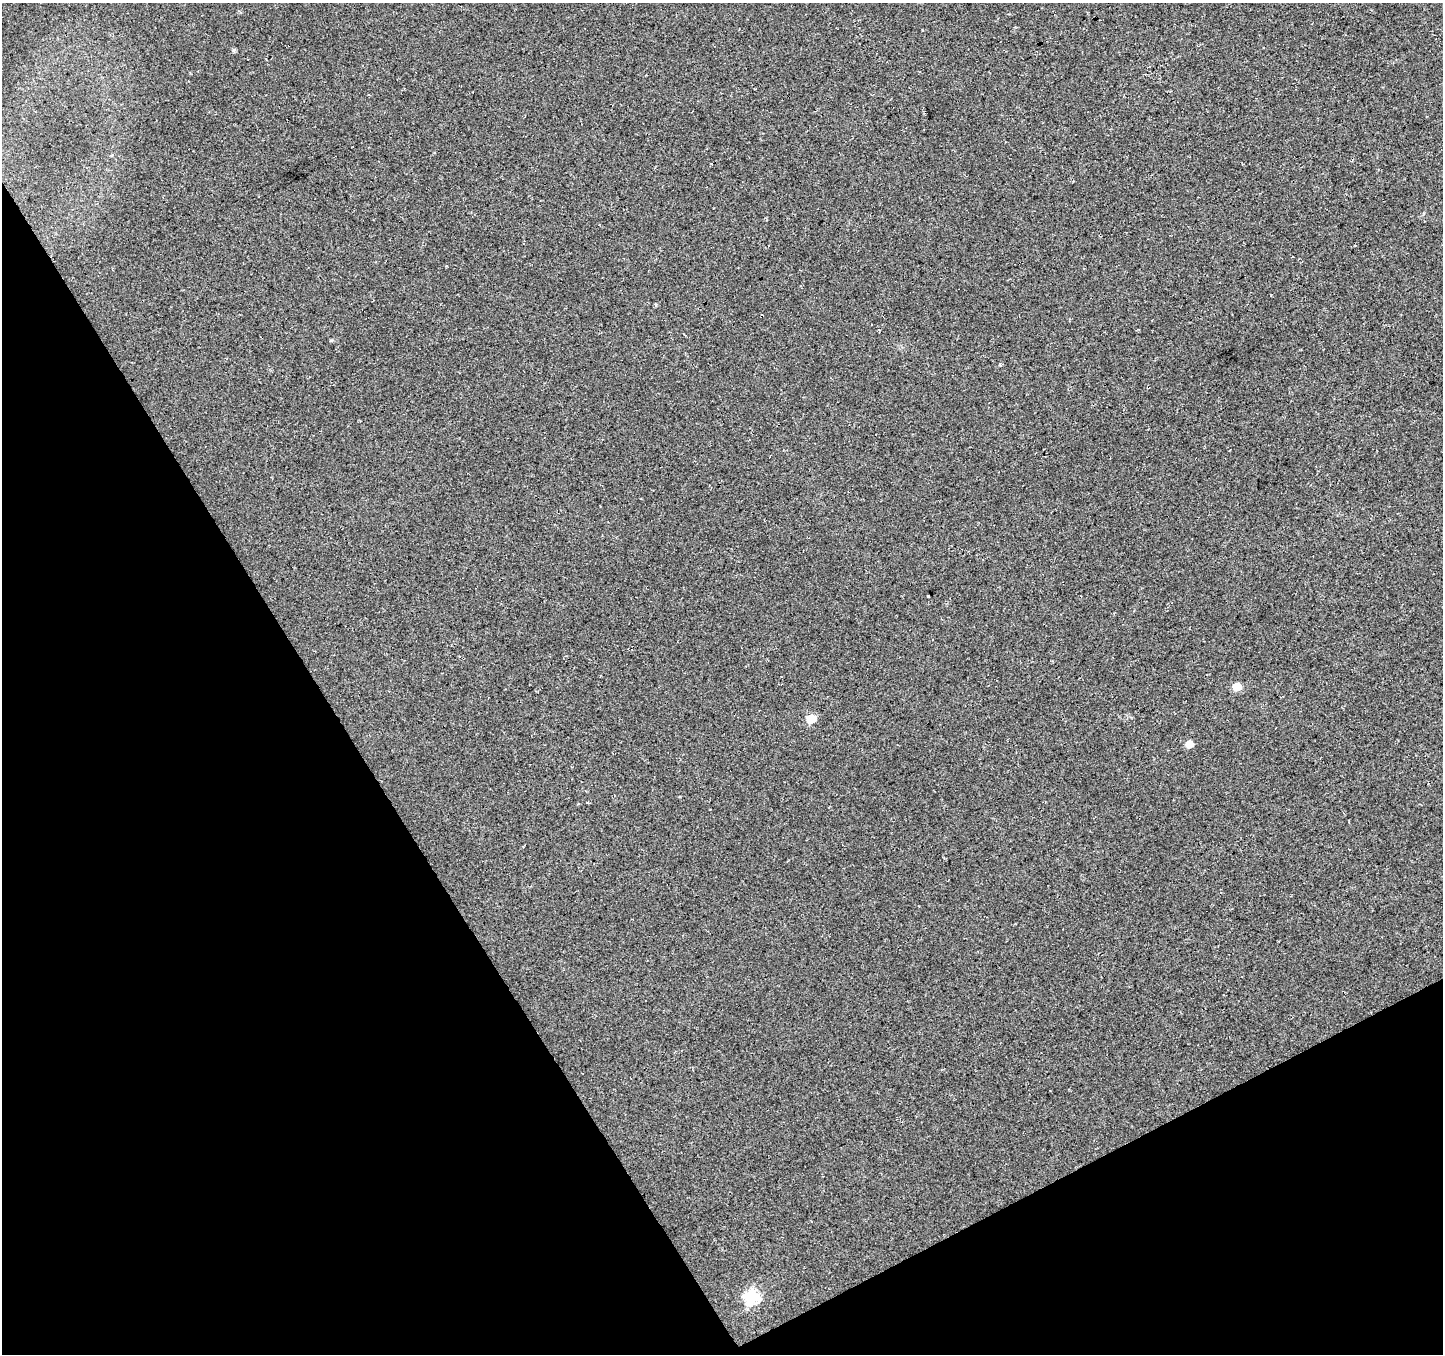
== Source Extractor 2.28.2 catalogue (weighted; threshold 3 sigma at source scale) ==
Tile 14 of 4 x 4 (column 2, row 4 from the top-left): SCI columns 1497-2937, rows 196-1547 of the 5871 x 5740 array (HDU 1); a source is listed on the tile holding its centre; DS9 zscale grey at full resolution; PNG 1445 x 1356 px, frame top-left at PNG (2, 3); no overlay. Shown black and unused: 29% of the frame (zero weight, under 3 of 4 exposures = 5% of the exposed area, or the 3 px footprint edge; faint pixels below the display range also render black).
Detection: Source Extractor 2.28.2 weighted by HDU 2 'WHT'; one run over the whole footprint, this tile lists its part. Background 0.0524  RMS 0.0082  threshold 0.0367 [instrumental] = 3 sigma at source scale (4.5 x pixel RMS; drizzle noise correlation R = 1.50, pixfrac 1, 0.0396/0.0396 arcsec/px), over >= 5 px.
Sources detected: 7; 1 cosmic-ray / hot-pixel residue — not listed; the other 6 listed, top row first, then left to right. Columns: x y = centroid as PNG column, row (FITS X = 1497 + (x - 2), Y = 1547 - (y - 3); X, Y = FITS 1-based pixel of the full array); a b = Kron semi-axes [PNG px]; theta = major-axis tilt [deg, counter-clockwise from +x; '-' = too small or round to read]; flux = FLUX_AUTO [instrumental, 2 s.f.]
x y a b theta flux
234 50 5 5 - 1.4
1237 687 6 5 - 18
811 719 6 5 - 26
1189 744 5 5 - 11
587 803 4 3 - 0.71
752 1296 7 7 - 120